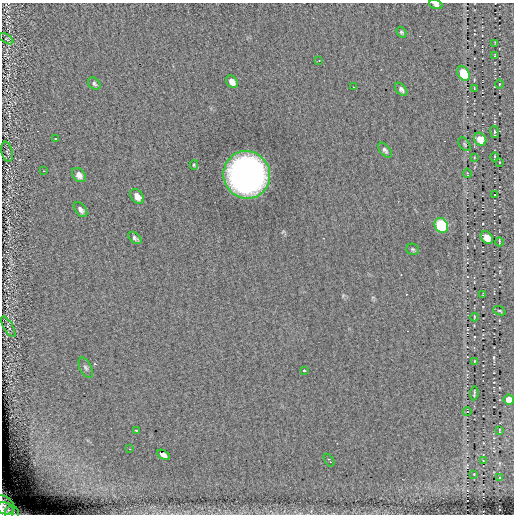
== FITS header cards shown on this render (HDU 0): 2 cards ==
NAXIS1  =                  512 / length of data axis 1
NAXIS2  =                  512 / length of data axis 2

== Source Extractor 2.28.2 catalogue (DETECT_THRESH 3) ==
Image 512 x 512 px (HDU 0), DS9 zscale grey, 1 PNG px = 1 image px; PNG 516 x 516 px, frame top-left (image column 1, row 512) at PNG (2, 3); each listed source drawn as its Kron ellipse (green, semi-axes under 4 px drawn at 4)
Background -0.00679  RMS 4.5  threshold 13.6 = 3 sigma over >= 5 px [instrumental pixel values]
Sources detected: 56; all 56 listed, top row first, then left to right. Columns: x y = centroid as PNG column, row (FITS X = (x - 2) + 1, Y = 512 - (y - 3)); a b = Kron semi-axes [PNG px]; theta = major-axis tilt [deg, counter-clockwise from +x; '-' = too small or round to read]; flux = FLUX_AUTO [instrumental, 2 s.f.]
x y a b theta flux
436 4 7 4 -21 1000
401 32 6 4 -57 490
6 39 8 4 -32 470
495 44 4 2 - 230
495 56 3 2 - 290
319 60 3 2 - 160
463 73 8 5 -57 10000
232 82 7 5 -52 1600
94 84 7 5 -45 680
499 84 4 3 - 280
353 87 2 2 - 230
474 88 3 2 - 170
401 89 8 5 -48 820
494 132 6 3 -80 460
55 138 2 2 - 200
480 139 7 5 -51 3000
464 144 8 5 -51 530
385 150 9 5 -50 710
7 152 10 5 -78 730
474 157 3 2 - 200
494 157 5 2 - 380
499 162 2 2 - 250
194 165 5 4 - 410
43 171 3 2 - 310
467 173 5 3 - 290
79 175 8 6 -48 1600
247 175 24 23 - 150000
494 195 2 2 - 190
137 196 8 5 -49 1900
81 210 8 5 -50 1000
441 225 8 6 -58 31000
135 238 8 4 -41 810
487 238 7 5 -49 3500
499 242 4 2 - 290
413 249 6 5 - 520
483 295 4 2 - 210
499 311 6 3 -21 360
474 317 4 2 - 280
8 327 11 4 -60 570
474 361 3 2 - 180
86 368 11 6 -63 980
304 370 3 3 - 1200
474 393 7 2 82 390
509 400 5 5 - 3500
467 412 4 3 - 220
136 430 3 2 - 410
499 430 4 2 - 210
129 449 3 2 - 380
163 455 7 4 -29 1600
329 460 7 3 -56 620
483 461 3 2 - 200
474 474 3 3 - 170
499 478 4 2 - 220
3 505 11 8 -32 2300
3 511 10 8 6 1700
12 513 7 7 - 1300
At the frame edge (FLAGS 8, measured only in part): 4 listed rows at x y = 436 4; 3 505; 3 511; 12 513